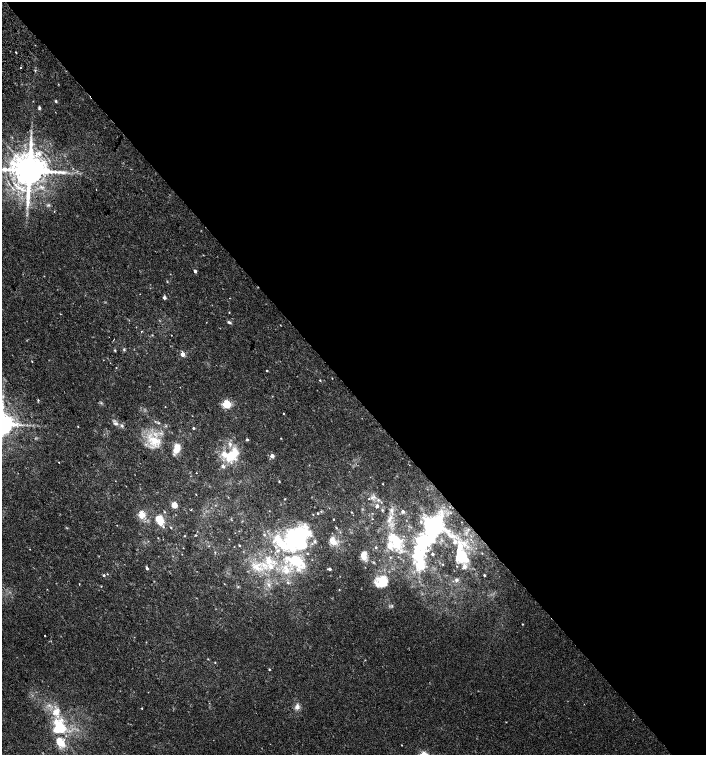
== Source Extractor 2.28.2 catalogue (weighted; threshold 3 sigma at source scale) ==
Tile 8 of 4 x 4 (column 4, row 2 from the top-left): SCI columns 4408-5815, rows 3048-4552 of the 6060 x 6084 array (HDU 1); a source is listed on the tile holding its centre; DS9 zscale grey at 2 x 2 block average (1 PNG px = mean of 2 x 2 image px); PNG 708 x 757 px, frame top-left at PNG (2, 2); no overlay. Shown black and unused: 52% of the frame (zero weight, under 2 of 3 exposures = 2% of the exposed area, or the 3 px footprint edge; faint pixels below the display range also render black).
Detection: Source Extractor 2.28.2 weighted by HDU 2 'WHT'; one run over the whole footprint, this tile lists its part. Background 0.00538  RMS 0.0026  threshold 0.0118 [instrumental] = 3 sigma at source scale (4.5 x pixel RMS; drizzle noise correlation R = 1.50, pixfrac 1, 0.0396/0.0396 arcsec/px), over >= 5 px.
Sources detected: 137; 1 too faint to see at this stretch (2 x 2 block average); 6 inside a brighter object's white glare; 1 cosmic-ray / hot-pixel residue — not listed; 23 inside a brighter listed object's ellipse — not listed separately; the other 106 listed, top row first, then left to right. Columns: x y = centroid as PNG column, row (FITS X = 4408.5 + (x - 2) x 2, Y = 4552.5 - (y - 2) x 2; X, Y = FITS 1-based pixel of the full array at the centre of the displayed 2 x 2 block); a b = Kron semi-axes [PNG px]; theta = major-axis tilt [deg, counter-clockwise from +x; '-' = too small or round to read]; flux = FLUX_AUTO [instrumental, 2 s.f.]
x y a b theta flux
35 45 2 2 - 0.37
16 52 2 2 - 0.58
20 67 2 2 - 0.62
56 101 3 3 - 0.63
39 108 4 3 - 1
39 153 7 5 -60 2.9
29 170 8 8 - 2200
19 187 10 5 -35 4.4
96 190 2 2 - 0.3
48 205 6 2 9 0.63
195 271 2 2 - 2.1
164 297 3 3 - 1.6
229 312 2 2 - 0.29
229 322 5 3 - 1.3
142 331 2 2 - 0.67
152 335 3 2 - 0.34
171 335 2 2 - 0.2
115 350 3 2 - 0.57
124 350 4 3 - 0.57
183 354 3 2 - 7.8
32 361 2 2 - 0.37
116 368 2 2 - 0.27
267 371 2 2 - 0.49
332 378 3 2 - 0.22
320 380 3 2 - 0.45
38 400 3 3 - 0.5
226 404 3 3 - 41
283 413 2 2 - 0.31
155 421 3 2 - 0.43
159 423 3 2 - 0.48
116 424 7 4 -7 1.8
78 426 2 2 - 0.28
193 428 2 2 - 0.82
247 439 3 3 - 0.7
155 441 20 12 -14 14
176 449 12 7 72 7
231 455 20 14 38 17
272 456 2 2 - 6.3
59 462 2 2 - 0.6
409 465 2 2 - 0.25
196 473 2 2 - 0.24
279 482 2 2 - 0.44
383 484 2 2 - 0.27
196 494 2 2 - 0.2
374 497 5 4 - 1.4
285 499 2 2 - 0.34
369 499 3 2 - 0.26
378 500 3 3 - 0.74
174 505 4 4 - 6.7
377 506 6 4 53 1.3
191 509 2 2 - 0.69
382 510 3 2 - 0.44
391 510 5 4 - 1.3
403 511 3 3 - 1.3
165 512 3 2 - 0.37
351 512 3 2 - 0.28
318 513 2 2 - 0.57
141 514 3 3 - 20
158 519 7 6 - 5.6
333 519 2 2 - 0.38
389 520 6 3 32 1.5
163 527 4 3 - 0.69
171 527 2 2 - 0.42
336 528 3 2 - 0.46
196 535 3 2 - 0.4
298 535 25 13 35 64
185 536 2 2 - 0.3
426 539 33 24 40 39
315 541 5 4 - 0.94
333 541 12 8 -42 4.6
395 541 24 13 -57 20
239 545 2 2 - 0.37
376 547 3 3 - 0.5
30 549 2 2 - 0.19
482 553 2 2 - 0.19
182 554 2 2 - 0.16
364 555 10 7 -88 4.5
461 555 17 11 -58 14
295 559 25 19 -45 31
268 561 12 8 85 7.7
443 564 2 2 - 0.19
255 566 10 5 28 4
147 568 4 2 - 1
329 569 3 2 - 1.7
107 574 2 2 - 0.28
104 575 3 2 - 0.84
484 575 2 2 - 0.72
456 580 4 4 - 1.1
382 582 14 11 17 13
79 584 3 2 - 0.31
269 585 4 4 - 1.3
101 586 3 2 - 0.27
339 590 3 2 - 0.25
392 606 3 2 - 0.48
522 624 2 2 - 0.31
45 635 2 2 - 0.63
208 659 2 2 - 0.35
215 662 3 2 - 0.37
269 669 3 2 - 0.4
297 707 8 6 74 2.7
142 708 2 2 - 0.49
56 712 12 10 51 7.8
59 727 14 11 83 27
60 742 12 7 -48 9.9
402 745 3 2 - 0.23
423 754 3 3 - 24
Isophote crosses this tile's border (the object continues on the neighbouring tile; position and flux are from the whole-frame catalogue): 2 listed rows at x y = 29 170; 423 754
Diffuse or blended objects may show on this block-average render without a row.